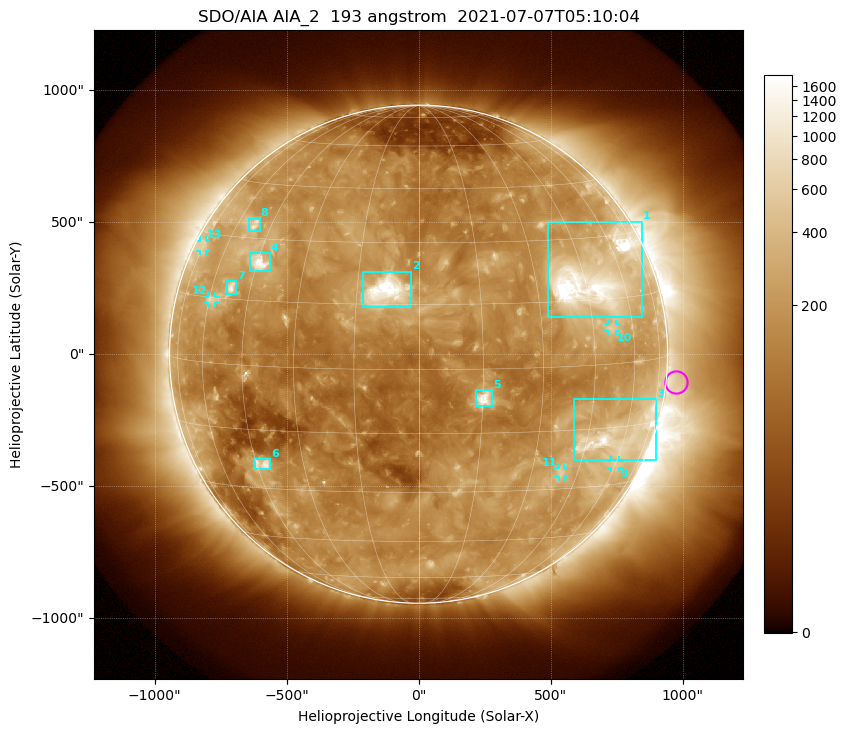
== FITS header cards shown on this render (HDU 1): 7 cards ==
TELESCOP= 'SDO/AIA '           / For AIA: SDO/AIA
INSTRUME= 'AIA_2   '           / For AIA: AIA_ATA1, AIA_ATA2, AIA_ATA3 or AIA_AT
WAVELNTH=                  193 / [angstrom] Wavelength
WAVEUNIT= 'angstrom'           / Wavelength unit: angstrom
DATE-OBS= '2021-07-07T05:10:04.843' / [ISO] Date when observation started; ISO 8
CTYPE1  = 'HPLN-TAN'           / CTYPE1: HPLN
CTYPE2  = 'HPLT-TAN'           / CTYPE2: HPLT

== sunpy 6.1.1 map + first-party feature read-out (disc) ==
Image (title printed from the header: SDO/AIA AIA_2  193 angstrom  2021-07-07T05:10:04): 1024 x 1024 px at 2.4 arcsec/px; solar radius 944 arcsec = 393 px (full disc in frame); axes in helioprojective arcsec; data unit not stated in the header (colour bar unlabelled)
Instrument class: DISC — disc imager (sunpy class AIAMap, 193 A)
Bright regions (active regions / flare kernels): reference = the median radial profile (limb darkening/brightening removed); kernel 9 px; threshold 5 sigma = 321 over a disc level ~157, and >= 1.15x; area >= 12 px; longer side >= 9 px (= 22 arcsec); searched inside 0.97 R_sun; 13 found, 13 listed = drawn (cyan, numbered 1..; 5 of them under ~33 arcsec drawn as corner ticks so the feature stays visible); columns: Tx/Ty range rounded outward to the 5 arcsec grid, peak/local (2 s.f.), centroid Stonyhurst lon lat
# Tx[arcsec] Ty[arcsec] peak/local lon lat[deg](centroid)
1 490..845 140..505 17 +48 +20
2 -210..-30 175..315 20 -8 +18
3 585..900 -400..-170 9.9 +57 -17
4 -640..-565 315..385 11 -44 +24
5 215..280 -200..-135 11 +15 -7
6 -625..-560 -435..-395 6.4 -43 -24
7 -730..-690 225..275 6.4 -52 +18
8 -640..-600 465..515 4.6 -52 +34
9 730..760 -430..-400 3.2 +60 -24
10 715..750 85..115 3.6 +51 +8
11 530..550 -465..-430 3.4 +39 -26
12 -800..-770 195..220 3.6 -59 +14
13 -830..-805 390..430 2.7 -75 +27
Off-limb structures (1.02-1.3 R_sun): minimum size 162 px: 3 found; the strongest spans PA ~220..315 deg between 1.02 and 1.3 R_sun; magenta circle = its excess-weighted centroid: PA ~265 deg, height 1.04 R_sun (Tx ~975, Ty ~-105 arcsec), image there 1.5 x the reference